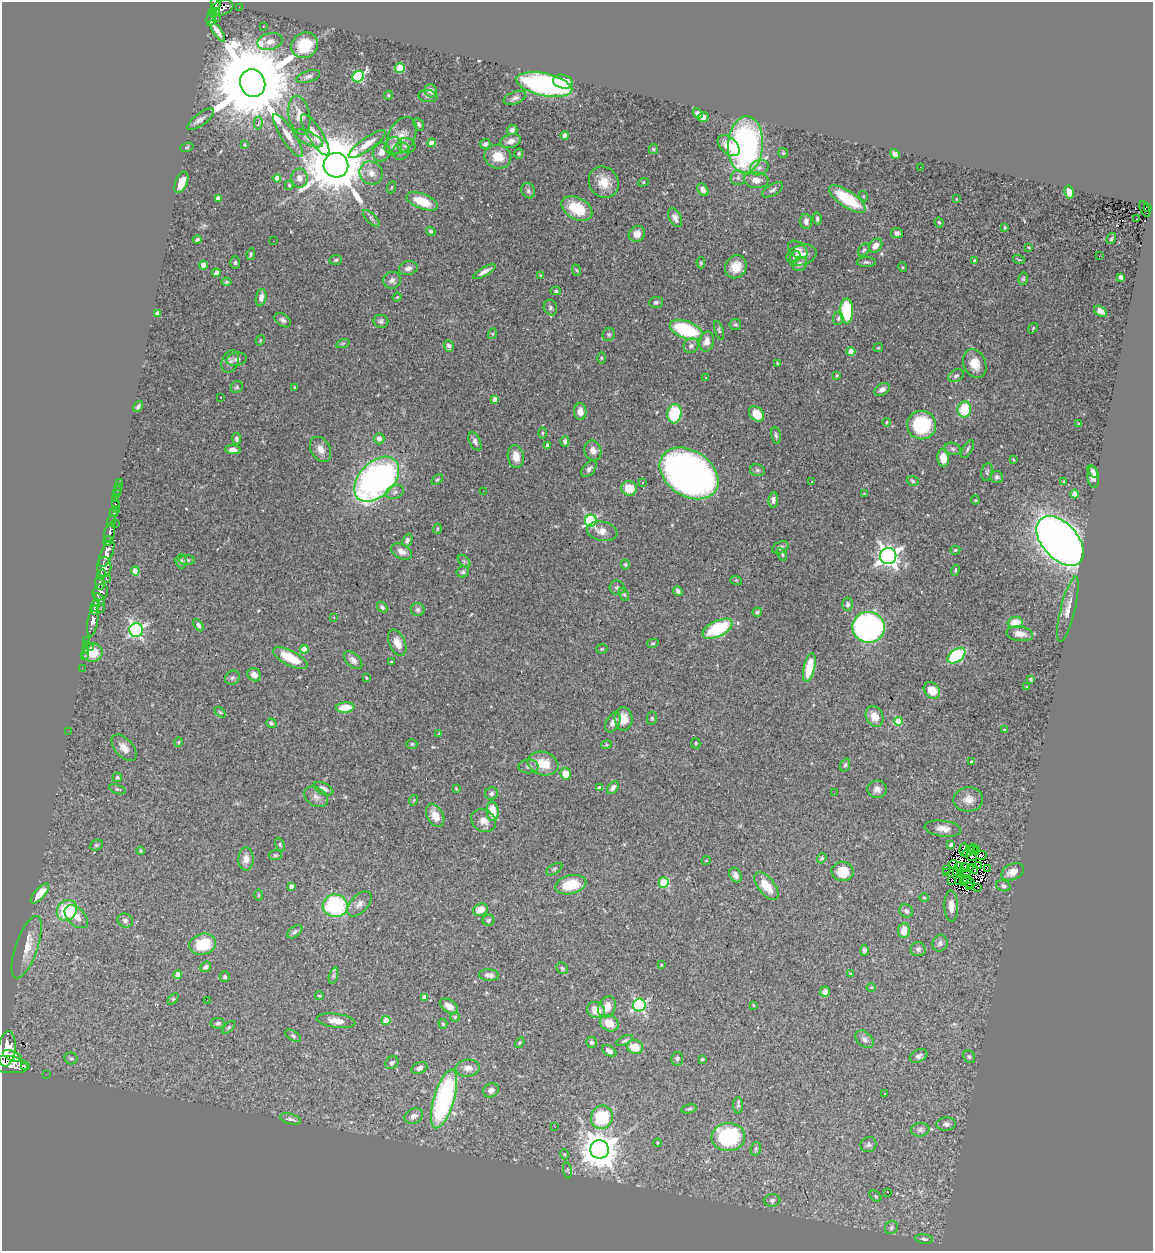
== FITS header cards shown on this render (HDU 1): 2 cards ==
NAXIS1  =                 1151
NAXIS2  =                 1249

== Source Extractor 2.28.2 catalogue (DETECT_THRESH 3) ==
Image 1151 x 1249 px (HDU 1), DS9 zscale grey, 1 PNG px = 1 image px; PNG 1155 x 1253 px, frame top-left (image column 1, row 1249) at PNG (2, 2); each listed source drawn as its Kron ellipse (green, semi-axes under 4 px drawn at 4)
Background 0.376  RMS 0.032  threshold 0.0965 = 3 sigma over >= 5 px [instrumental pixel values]
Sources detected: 449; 8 with non-positive FLUX_AUTO (blend fragments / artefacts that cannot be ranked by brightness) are neither listed nor drawn; the other 441 listed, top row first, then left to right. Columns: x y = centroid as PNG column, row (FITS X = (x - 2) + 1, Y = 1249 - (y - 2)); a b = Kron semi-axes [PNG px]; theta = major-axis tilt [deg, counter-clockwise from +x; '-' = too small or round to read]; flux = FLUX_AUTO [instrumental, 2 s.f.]
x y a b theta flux
215 4 6 4 -78 250
239 7 2 2 - 6.2
222 8 11 7 18 340
217 12 4 2 - 52
213 13 5 4 - 84
216 18 2 2 - 5.8
211 19 7 3 75 95
263 26 2 2 - 1.7
217 31 12 3 -56 12
270 41 13 8 14 16
305 45 14 12 35 75
400 68 5 4 - 92
308 76 12 5 18 7.8
358 77 6 5 - 230
563 82 10 7 -14 58
253 83 14 12 -66 48000
544 85 28 11 -12 470
431 91 7 6 - 14
388 95 5 4 - 2.4
428 96 10 6 -7 6.8
515 98 12 6 21 8
698 113 5 4 - 9
299 115 19 10 -79 29
703 117 6 4 29 7.3
201 119 16 6 37 11
258 123 6 4 82 5.6
419 124 7 4 -59 4.4
512 130 5 5 - 6.9
315 135 24 7 -58 29
565 135 4 4 - 13
288 136 25 7 -57 23
402 136 20 13 63 28
309 138 16 6 -26 13
511 141 10 6 16 14
432 143 4 4 - 21
367 144 22 6 36 22
485 144 5 5 - 5.9
245 145 3 3 - 2.2
406 145 9 7 -19 8.8
729 145 13 8 -42 36
745 145 28 17 86 540
393 146 9 8 - 12
187 147 7 4 18 2.8
653 149 5 4 - 2.9
401 151 9 8 - 9.7
381 152 9 8 - 14
783 153 5 5 - 2.7
519 154 5 4 - 2.9
895 154 5 4 - 13
498 157 13 12 - 37
336 165 12 12 - 16000
920 167 2 2 - 3.4
759 168 9 7 25 9.5
371 173 12 11 - 20
277 178 4 4 - 21
299 178 9 8 - 13
738 178 7 7 - 7.9
756 180 12 8 -5 19
181 182 11 6 67 25
604 182 16 14 -58 37
643 182 5 4 - 2.7
289 185 5 4 - 2.5
391 187 6 4 70 2.4
703 190 7 5 -53 12
773 190 11 5 31 7
528 191 8 6 -60 6.7
1069 192 7 5 -78 22
863 196 5 3 - 2.1
218 198 4 4 - 22
847 199 21 8 -34 110
956 199 3 2 - 1.4
422 201 17 7 -22 60
1148 207 4 2 - 35
577 208 16 10 -29 77
1145 209 8 4 -64 26
371 218 11 5 -46 5.7
675 218 10 6 -64 14
817 218 6 4 -81 4.8
1137 219 2 2 - 1.7
806 221 8 6 -86 10
939 222 5 3 - 2.6
1005 228 3 3 - 3.4
431 231 5 4 - 4.8
897 233 6 5 - 7.1
637 234 8 7 - 17
1111 238 6 4 59 3
197 240 4 3 - 3.9
273 241 2 2 - 1.6
876 245 8 6 52 18
1028 247 3 3 - 1.7
798 250 11 7 -38 9.8
864 250 7 5 57 3.9
251 254 6 4 80 3.3
801 255 15 10 14 23
1099 256 3 2 - 2.3
795 257 6 4 55 20
336 260 6 5 - 4.1
1019 260 6 3 -18 2.1
974 261 3 3 - 5.5
866 262 9 5 0 4.7
235 263 6 5 - 4.2
701 263 5 4 - 2.9
800 264 8 6 42 8.6
203 265 4 4 - 30
736 267 12 10 56 35
902 267 5 3 - 2.1
408 268 10 6 13 11
576 270 6 3 -69 2.6
484 272 12 4 29 12
216 273 4 4 - 17
541 276 4 4 - 2.3
1120 277 4 3 - 5.4
1023 279 6 4 78 3.2
392 280 9 8 - 9.6
226 282 5 4 - 3.7
556 291 5 4 - 4.1
397 297 4 3 - 1.8
261 298 9 5 78 12
656 302 7 5 4 4.7
550 307 8 6 -70 6.3
847 311 12 6 -88 140
1100 311 7 4 -32 9.6
157 314 4 4 - 17
838 318 7 5 85 4.8
283 320 9 6 -35 6.8
381 321 7 6 - 6.4
735 325 6 5 - 3.6
1033 328 6 3 55 2.1
686 330 17 9 -20 170
719 330 10 4 -72 3.9
492 334 5 3 - 2.1
609 334 7 6 - 4.2
260 340 5 4 - 2
707 341 10 7 78 18
343 343 7 4 19 3.5
449 346 6 5 - 6.4
691 346 8 7 - 7.7
878 348 5 4 - 2.5
851 351 4 4 - 30
601 358 5 3 - 2.2
237 359 10 6 12 8.7
230 361 11 8 67 10
777 363 3 3 - 2.4
975 364 15 11 -68 29
837 375 4 3 - 2.4
956 376 8 5 28 5.3
705 377 3 2 - 1.7
237 387 6 5 - 4.3
295 387 4 4 - 2.2
882 389 8 5 30 9.8
221 397 3 3 - 13
495 399 4 4 - 10
138 406 6 4 60 5
964 409 8 6 83 63
580 412 8 6 -87 16
674 414 10 7 83 100
757 414 9 6 -46 47
886 422 4 3 - 2.4
1079 424 3 2 - 2.3
921 425 14 14 - 140
542 433 6 4 -90 2.4
776 435 8 4 -80 4.6
237 439 6 4 -82 5.6
379 439 5 5 - 9.5
565 441 5 4 - 6
475 442 10 5 -65 7.7
547 446 4 4 - 12
321 449 13 9 -60 18
953 449 8 6 -18 6.4
968 449 10 5 61 5.5
233 450 8 4 -3 9.6
593 450 10 8 -70 14
516 457 11 8 -81 24
943 458 9 6 -84 33
1013 460 4 3 - 1.7
589 469 10 6 50 7.8
757 470 7 6 - 4.9
1093 471 7 4 -52 6.6
987 472 9 5 80 4.9
689 473 32 22 -33 1100
997 477 6 6 - 5.5
1093 477 11 5 -85 19
377 479 27 17 45 870
437 480 6 4 40 3.5
812 481 3 2 - 3.8
913 481 6 4 -19 3.4
119 482 4 2 - 7.7
1064 482 4 3 - 2.4
643 483 3 3 - 5.3
118 486 2 2 - 2.5
629 488 7 7 - 39
117 491 3 2 - 3
483 491 3 2 - 1.6
395 492 9 6 22 8.1
117 494 2 2 - 8.1
865 494 4 3 - 2
1075 494 4 4 - 28
116 499 2 2 - 4.3
773 500 8 4 85 7.8
975 500 4 4 - 2
115 504 3 3 - 9.9
116 509 3 2 - 4.9
114 513 4 3 - 22
112 521 6 3 72 100
591 521 6 6 - 330
115 523 2 2 - 17
437 529 5 3 - 1.9
602 531 15 9 -11 17
110 533 10 5 77 470
407 540 7 5 64 6.5
108 541 5 3 - 220
1060 541 29 18 -48 2200
780 547 8 5 24 6.6
955 550 5 4 - 3.2
402 552 11 7 -27 14
107 553 14 6 68 1400
782 554 7 3 -64 2.8
888 556 8 8 - 1300
187 560 8 5 0 4.5
181 561 7 5 -88 5
464 561 8 4 -46 4.3
625 565 5 4 - 3
104 567 10 7 89 610
955 570 6 4 70 2.7
135 571 4 4 - 37
463 572 6 5 - 4.2
101 574 5 3 - 190
107 579 4 3 - 110
736 580 6 3 -18 2.4
100 583 7 5 -88 350
617 588 7 7 - 6.2
678 591 5 4 - 6.5
100 592 8 7 - 310
624 595 6 4 -61 3.5
100 599 7 3 -48 160
848 604 6 5 - 6
95 605 6 3 74 420
382 607 6 4 -47 4.9
101 609 3 2 - 7.4
1068 609 33 7 76 24
94 610 5 3 - 420
418 610 7 6 - 5.8
757 612 5 4 - 3.8
334 617 3 3 - 4
93 621 15 5 80 810
1015 622 7 5 5 36
199 625 7 4 -59 6.2
868 627 16 15 - 560
717 629 16 7 26 130
136 630 7 7 - 520
1020 634 13 7 -8 18
87 640 2 2 - 6.3
397 643 14 8 -66 21
653 643 6 4 14 2.9
87 644 2 2 - 10
90 647 2 2 - 27
304 649 4 4 - 31
602 649 5 5 - 2.6
85 650 2 2 - 7.1
92 652 10 9 - 44
84 656 2 2 - 9.9
956 656 10 6 36 150
290 658 19 7 -27 58
353 660 11 6 -42 10
391 662 3 3 - 2.3
809 667 14 5 77 59
82 668 2 2 - 8.9
254 675 7 6 - 11
232 678 8 6 40 5.5
366 678 4 3 - 2.2
1031 679 3 3 - 3.1
1027 687 4 2 - 1.3
932 690 9 7 -48 34
345 708 9 5 5 38
220 712 6 4 -44 2.8
874 716 11 8 -65 25
652 718 6 5 - 4
623 719 12 9 -88 25
898 721 4 4 - 69
613 722 11 6 63 13
271 723 5 4 - 3.8
1005 730 3 3 - 3
69 731 2 2 - 10
439 734 3 3 - 2.3
179 742 5 3 - 2
696 743 5 4 - 3.1
412 744 5 4 - 3.2
606 745 5 3 - 2.5
124 748 16 9 -49 18
972 762 4 3 - 6
543 763 16 11 -18 47
845 765 7 4 70 4.3
529 766 10 7 0 8.3
566 774 6 5 - 30
117 777 5 4 - 3.6
456 788 4 3 - 2
600 788 4 4 - 15
613 788 7 5 54 8.5
117 789 9 4 -18 3.7
323 789 11 5 -25 10
877 789 10 8 -1 11
492 793 6 6 - 6
834 793 2 2 - 2.4
316 797 13 9 -32 13
968 799 15 12 3 20
414 800 5 3 - 2
492 811 10 6 -86 45
435 816 12 8 -62 26
484 821 13 10 -32 19
943 829 18 8 -8 18
96 845 7 5 21 3.6
280 845 7 4 -65 3.3
951 845 4 4 - 10
973 847 3 2 - 3.3
976 849 3 2 - 7
964 850 7 3 87 0.57
141 851 4 4 - 3.5
969 851 7 3 47 4.4
973 851 5 3 - 1.1
275 855 6 5 - 3.5
981 855 5 2 - 3.1
971 856 6 3 -35 1.2
822 858 5 4 - 5.1
246 859 11 7 89 16
706 861 4 3 - 1.6
954 864 4 2 - 2.7
979 866 3 2 - 0.58
959 867 5 3 - 2.3
965 867 5 2 - 6.5
970 867 2 2 - 1.1
987 868 2 2 - 1.5
554 869 9 4 31 4.4
947 869 2 2 - 2.2
973 869 5 2 - 2.5
843 871 11 9 -13 51
956 872 4 2 - 2.5
1013 872 12 7 25 21
947 873 3 2 - 3.4
965 873 6 2 -25 3.7
960 874 4 3 - 3.4
735 875 8 5 -63 9
960 880 2 2 - 2.3
967 880 5 3 - 0.97
952 881 3 2 - 1.7
664 882 5 5 - 120
963 882 4 2 - 4.2
970 883 5 2 - 0.11
571 885 16 9 13 68
291 886 4 3 - 8.2
766 886 16 8 -51 41
1003 886 7 5 -15 5.3
970 887 3 2 - 0.78
977 887 3 2 - 11
40 893 12 5 48 15
258 895 6 4 -90 2.4
924 898 5 3 - 1.8
359 904 15 8 47 14
335 906 12 11 - 220
951 906 16 7 -89 18
67 910 11 9 51 100
480 910 7 6 - 29
906 911 7 6 - 5.6
76 917 14 8 -44 23
125 920 8 7 - 8.8
488 920 6 5 - 4.5
904 931 7 5 84 27
295 932 9 5 38 5.4
940 943 8 7 - 7.4
203 944 13 10 15 81
27 947 33 11 71 42
918 949 7 7 - 6.3
864 950 5 4 - 5.1
661 965 4 3 - 2.3
206 967 6 5 - 7.3
562 968 6 5 - 4
851 974 3 3 - 2.1
178 975 4 4 - 23
489 975 10 5 -3 11
334 976 8 3 72 4
225 977 5 5 - 4.9
871 987 5 3 - 2
825 992 5 5 - 11
319 996 4 3 - 2.8
424 997 4 4 - 20
173 999 6 4 45 2.7
207 1000 2 2 - 7.9
639 1005 6 6 - 380
753 1005 3 3 - 1.8
449 1006 10 6 -34 17
607 1007 11 8 66 27
596 1010 9 8 - 31
455 1017 5 5 - 2.9
336 1021 19 7 -8 20
386 1021 4 4 - 34
218 1023 7 5 10 5
609 1023 10 7 -32 32
443 1024 5 3 - 2.9
229 1027 8 4 45 3.4
293 1036 9 4 -33 4.2
864 1039 11 7 -41 8.7
625 1040 9 4 26 4.6
592 1042 6 5 - 5
520 1043 6 4 57 2.9
635 1047 8 7 - 37
7 1049 17 8 82 2500
609 1051 8 5 -31 11
12 1056 10 4 -24 890
919 1056 9 6 28 7.3
969 1057 7 5 -56 4.8
71 1058 6 6 - 4.5
677 1059 7 6 - 5
702 1059 3 3 - 2.3
392 1063 7 6 - 6.5
9 1064 20 8 -7 2400
24 1066 2 2 - 13000
419 1068 8 5 20 9.1
468 1068 12 8 5 15
46 1074 2 2 - 5.3
491 1090 8 7 - 12
885 1093 2 2 - 1.8
444 1099 30 10 73 380
738 1105 8 5 89 5.4
689 1109 8 4 13 3.7
414 1116 10 7 25 13
602 1117 12 10 69 130
290 1119 11 5 -15 6.5
946 1124 9 6 3 7.7
555 1127 3 2 - 2.4
920 1130 9 7 5 8
728 1137 17 14 5 250
657 1143 4 3 - 1.6
868 1145 8 7 - 7
599 1149 9 9 - 5100
756 1149 7 5 70 4.1
564 1154 5 3 - 1.8
568 1170 8 4 -82 3.5
888 1193 3 3 - 26
876 1196 7 4 -42 3.5
772 1200 8 6 5 5.2
891 1228 7 6 - 6.9
924 1239 9 4 -7 5.7
At the frame edge (FLAGS 8, measured only in part): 2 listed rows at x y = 215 4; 9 1064
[8 non-positive-flux detections neither listed nor drawn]